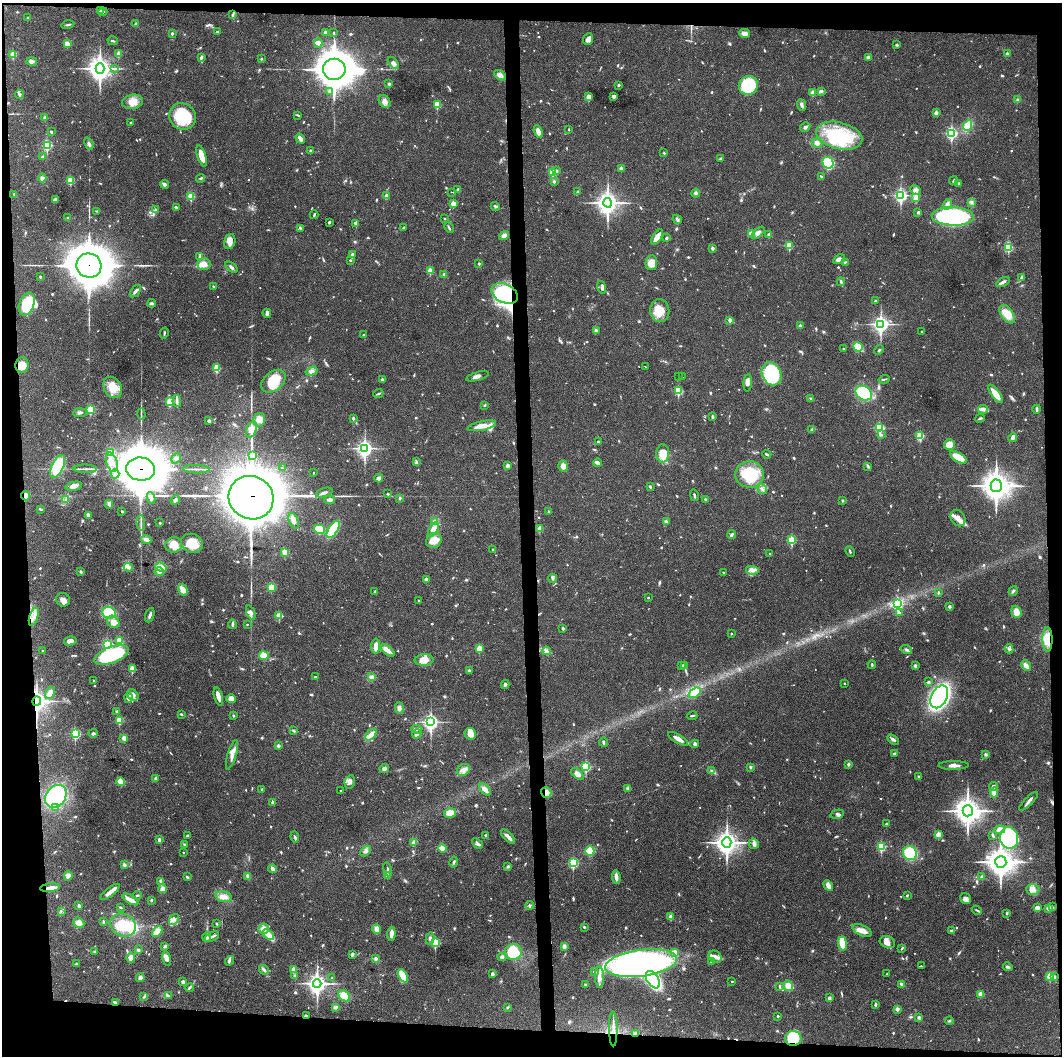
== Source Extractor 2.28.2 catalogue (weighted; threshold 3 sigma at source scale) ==
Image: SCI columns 1-4240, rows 1-4215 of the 4240 x 4217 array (HDU 1 of 3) = the unmasked area's bounding box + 8 px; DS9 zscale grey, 4 x 4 block average (1 PNG px = mean of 4 x 4 image px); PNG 1064 x 1058 px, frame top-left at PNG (2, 3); each listed source drawn as its Kron ellipse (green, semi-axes under 4 px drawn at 4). Shown black and unused: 9% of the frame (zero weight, under 3 of 6 exposures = <1% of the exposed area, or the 3 px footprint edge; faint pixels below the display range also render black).
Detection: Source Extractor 2.28.2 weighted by HDU 2 'WHT'. Background 0.0251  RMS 0.002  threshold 0.00815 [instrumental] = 3 sigma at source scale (4.09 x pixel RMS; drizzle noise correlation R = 1.36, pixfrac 0.8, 0.05/0.05 arcsec/px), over >= 5 px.
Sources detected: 1144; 11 too faint to see at this stretch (4 x 4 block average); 9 inside a brighter object's white glare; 12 cosmic-ray / hot-pixel residue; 5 long thin detections or spike segments (spike, bleed or trail) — neither listed nor drawn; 16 coinciding with a brighter row at this scale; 53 inside a brighter listed object's ellipse — not listed separately; of the other 1038, all 500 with FLUX_AUTO >= 1.2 (the completeness limit of this list) listed and drawn (538 fainter detections not listed), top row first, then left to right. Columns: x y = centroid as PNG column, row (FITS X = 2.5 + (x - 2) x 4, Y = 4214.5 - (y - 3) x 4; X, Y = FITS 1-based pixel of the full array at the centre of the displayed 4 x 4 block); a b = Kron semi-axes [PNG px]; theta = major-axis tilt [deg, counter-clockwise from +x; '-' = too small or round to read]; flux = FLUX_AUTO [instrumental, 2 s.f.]
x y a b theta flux
100 11 3 2 - 1.4
103 12 4 2 - 2
233 15 4 2 - 1.4
28 18 2 2 - 3.5
136 24 4 3 - 1.6
68 25 7 2 10 1.8
217 32 3 3 - 2.5
325 32 3 3 - 3.7
172 33 2 2 - 4.7
334 33 3 2 - 1.2
745 33 5 4 - 5.7
588 39 6 5 - 5
113 41 5 2 - 1.4
318 43 5 4 - 3.2
67 44 2 2 - 15
897 45 3 2 - 1.7
1007 53 2 2 - 5
13 54 2 2 - 30
118 54 4 3 - 1.9
201 57 4 2 - 2.7
869 58 4 3 - 3.4
261 59 2 2 - 1.4
32 61 5 4 - 3.8
393 63 7 3 -48 3.6
114 68 3 2 - 1.4
100 69 5 4 - 820
334 69 11 10 - 3000
500 75 6 4 -36 5.3
389 84 2 2 - 5.6
618 85 2 2 - 2.2
748 85 10 9 - 70
329 91 3 2 - 2.3
822 91 3 3 - 1.8
813 93 2 2 - 18
19 94 4 3 - 2.1
614 96 4 3 - 2.8
588 97 2 2 - 26
1018 100 3 3 - 1.8
385 101 7 5 -56 5.3
133 102 10 7 12 13
437 104 2 2 - 41
801 105 6 3 -67 2.7
936 113 2 2 - 10
298 115 4 2 - 1.6
182 116 14 12 -43 59
45 118 2 2 - 8.8
131 123 2 2 - 2.8
968 126 6 4 64 22
805 127 5 3 - 2.8
569 129 2 2 - 1.2
538 131 6 3 -70 8.1
51 132 3 2 - 1.5
952 133 3 2 - 160
839 136 23 13 -14 81
300 139 5 3 - 5.1
817 143 5 4 - 3.7
89 144 6 3 -68 2.9
47 145 3 2 - 110
311 151 2 2 - 7.2
664 153 2 2 - 3
201 156 11 4 -73 14
42 157 3 2 - 2.1
721 159 3 3 - 1.4
828 163 6 5 - 74
621 169 2 2 - 8.2
556 171 2 2 - 5.5
553 172 2 2 - 49
821 176 4 2 - 1.2
42 178 4 4 - 3.7
201 178 4 2 - 1.5
71 180 2 2 - 44
554 181 2 2 - 4.6
953 181 4 2 - 1.6
164 184 5 4 - 2.8
959 184 3 2 - 1.2
458 190 4 3 - 1.7
915 190 6 3 -25 3.1
452 192 2 2 - 1.3
578 192 3 2 - 1.3
696 193 4 3 - 2.1
14 194 3 2 - 1.3
901 195 3 2 - 240
191 196 2 2 - 51
387 196 2 2 - 11
916 198 2 2 - 27
56 199 2 2 - 7.8
971 202 3 3 - 1.7
453 203 2 2 - 20
608 203 5 4 - 790
947 204 5 3 - 4.3
495 206 5 3 - 1.8
176 207 2 2 - 2.6
156 209 3 2 - 1.6
97 211 3 2 - 1.2
918 212 3 2 - 1.6
314 215 4 2 - 1.5
953 216 21 9 -2 210
68 218 2 2 - 4.8
444 219 2 2 - 2
677 219 5 3 - 2.3
329 222 3 2 - 1.5
356 223 2 2 - 13
404 227 2 2 - 1.4
449 227 6 2 -60 1.5
300 228 3 2 - 1.5
751 233 4 3 - 4.3
758 233 8 4 42 4.4
504 235 5 4 - 5.8
769 235 2 2 - 8.6
657 237 9 4 56 12
667 238 2 2 - 5.1
230 241 8 5 75 6.8
789 246 2 2 - 43
1008 247 2 2 - 79
713 248 2 2 - 7
352 255 3 2 - 3.5
200 257 2 2 - 3.4
839 259 6 3 28 4.6
350 260 3 2 - 1.3
845 262 3 2 - 1.2
479 263 2 2 - 3.5
651 263 7 6 - 9.8
204 264 6 6 - 9.8
89 266 12 12 - 4300
231 267 7 2 -38 2.8
430 271 2 2 - 26
444 274 2 2 - 5.7
40 277 2 2 - 3.4
1021 277 4 3 - 1.7
841 282 4 2 - 2.3
1003 282 7 2 26 3.8
213 287 2 2 - 2
601 287 6 4 -74 3.1
135 291 7 3 54 3.5
505 293 14 9 -26 140
875 301 2 2 - 3.8
152 303 4 2 - 2.6
27 304 12 7 69 34
660 311 11 9 -82 21
267 313 4 2 - 4.6
1007 314 10 6 -56 20
730 320 2 2 - 9.6
881 324 3 3 - 430
800 326 2 2 - 6.6
596 330 3 3 - 2.5
921 331 2 2 - 1.4
164 333 5 2 - 1.6
363 335 2 2 - 1.2
858 347 5 3 - 39
843 348 2 2 - 1.6
879 350 5 2 - 1.5
22 365 8 6 89 12
645 367 2 2 - 1.4
217 368 2 2 - 51
311 371 6 4 19 3.7
772 374 12 9 -64 79
477 376 12 3 16 4.9
678 376 2 2 - 3.5
683 377 2 2 - 1.5
382 379 3 3 - 1.3
884 379 5 2 - 1.3
273 381 14 9 40 30
748 383 9 4 85 4.8
113 387 11 8 -59 19
678 391 2 2 - 63
864 393 9 6 -31 64
378 394 5 2 - 1.6
995 394 11 3 -53 17
811 398 4 3 - 1.6
177 401 6 3 -78 2.5
170 402 2 2 - 43
484 405 3 2 - 1.3
90 409 2 2 - 63
983 409 5 3 - 3.2
1037 409 4 2 - 2.5
80 413 7 3 3 2.7
141 414 5 2 - 1.8
713 417 4 3 - 1.7
353 418 2 2 - 5.4
980 418 5 2 - 1.7
259 420 7 6 - 11
209 421 3 2 - 3.4
482 426 14 4 12 14
880 428 3 2 - 100
251 429 8 5 72 7.4
812 430 4 3 - 2.8
881 435 3 2 - 1.2
920 436 2 2 - 60
1013 437 5 3 - 4.5
598 442 2 2 - 1.3
949 445 5 5 - 17
365 448 4 3 - 380
111 453 2 2 - 60
663 453 9 6 -89 19
767 454 4 2 - 1.6
253 456 2 2 - 40
958 457 9 4 -31 23
176 458 5 4 - 2.6
112 462 10 5 -73 10
416 462 3 2 - 1.2
597 463 4 3 - 2.3
58 466 12 6 66 57
507 466 2 2 - 11
563 466 5 4 - 6
868 466 4 2 - 1.5
282 468 2 2 - 1.4
85 469 11 2 -2 3.5
140 469 14 11 -6 8100
196 469 13 2 -2 4.1
313 473 2 2 - 1.6
115 474 4 3 - 2.9
750 474 14 13 - 47
379 478 4 3 - 5.4
74 486 8 4 12 5.3
996 486 6 5 - 1500
650 487 3 2 - 1.5
762 489 5 2 - 2.8
324 493 8 3 18 3.5
388 494 3 2 - 1.3
694 495 6 2 -77 2
25 496 5 4 - 8.2
151 498 6 3 -81 2.8
251 498 23 21 -31 11000
400 498 2 2 - 2.5
66 499 3 2 - 1.5
705 499 3 2 - 1.5
175 500 5 4 - 2.9
330 500 5 4 - 3.3
843 500 2 2 - 3.4
109 504 4 3 - 3.2
41 509 4 2 - 1.4
122 511 2 2 - 1.3
549 511 3 2 - 1.2
88 515 2 2 - 10
958 518 9 7 -57 8.1
294 521 8 4 -67 7.8
666 521 3 3 - 1.7
435 522 4 3 - 2.5
141 523 8 2 -86 2.4
160 523 2 2 - 2.3
540 528 2 2 - 18
320 529 6 4 -13 38
333 529 10 4 58 45
433 529 8 4 61 12
731 534 5 3 - 2.8
146 539 5 3 - 5.2
434 540 8 7 - 17
792 540 2 2 - 56
192 543 11 9 -23 24
174 545 8 7 - 15
493 550 3 2 - 1.8
285 552 2 2 - 27
850 552 6 2 -66 1.4
770 554 2 2 - 1.3
128 567 5 4 - 3.3
161 567 6 4 -20 17
752 570 6 4 -11 5
81 572 3 2 - 1.8
159 572 4 3 - 3.2
723 572 2 2 - 1.7
553 578 4 2 - 1.7
426 579 2 2 - 9.4
271 587 3 2 - 38
183 590 6 4 -73 8.1
1013 591 5 2 - 2.1
375 592 2 2 - 3.1
939 593 3 2 - 1.5
648 597 2 2 - 1.3
63 600 7 6 - 6
419 601 2 2 - 1.5
897 604 3 2 - 140
949 606 2 2 - 6.7
1016 612 6 5 - 10
109 613 7 6 - 34
251 613 7 3 -67 3.4
899 613 2 2 - 3.6
150 615 7 2 71 4.1
279 616 2 2 - 22
34 617 9 4 72 6.5
113 622 7 5 -46 6.7
232 624 4 2 - 2.8
247 624 2 2 - 1.6
563 628 2 2 - 5.6
731 634 2 2 - 1.2
1047 640 12 5 -89 18
70 641 6 4 11 6.8
119 641 2 2 - 34
107 644 3 2 - 120
376 646 8 3 88 9.2
479 649 2 2 - 30
906 649 6 3 -19 2.7
1009 649 4 3 - 2.6
42 651 2 2 - 1.5
388 651 8 3 -40 6.5
546 651 4 3 - 2.6
111 655 18 8 20 110
264 656 5 3 - 22
424 660 9 5 3 12
872 665 4 2 - 1.2
682 666 3 2 - 1.2
684 666 3 2 - 1.3
915 666 4 3 - 2
1026 666 6 3 -49 6.1
132 669 2 2 - 30
469 671 2 2 - 8.1
315 677 3 2 - 1.4
371 677 3 2 - 1.6
93 680 2 2 - 1.9
928 682 3 2 - 2.5
845 683 2 2 - 2
505 685 4 3 - 2.5
50 693 6 4 63 12
695 693 7 3 35 21
133 695 6 5 - 5.6
218 696 9 3 -74 8.4
128 697 5 4 - 5
939 697 12 8 63 250
231 699 5 4 - 8.3
37 701 4 3 - 650
399 708 6 4 -83 3.7
117 711 3 2 - 1.5
181 714 4 2 - 1.2
233 715 2 2 - 3.5
692 716 5 2 - 1.5
120 720 2 2 - 44
431 722 3 3 - 400
416 729 5 2 - 2.1
294 731 3 2 - 1.8
93 733 5 3 - 2.3
75 734 2 2 - 100
417 734 5 3 - 2.5
470 734 6 5 - 7.9
371 735 7 4 45 7.1
124 738 3 3 - 4.5
678 739 11 3 -31 8.7
893 739 6 3 -33 2.8
603 742 4 2 - 1.6
695 744 4 3 - 2.5
278 746 3 2 - 3.1
894 754 3 3 - 1.7
986 754 4 3 - 1.9
232 755 15 4 73 10
848 764 2 2 - 4.8
953 765 15 3 1 6.1
586 766 2 2 - 100
750 767 3 2 - 1.4
384 769 5 4 - 3.1
463 770 7 5 33 6.6
712 771 3 2 - 1.4
577 774 7 4 -44 6.2
919 777 3 2 - 1.2
156 778 3 3 - 2.6
121 782 4 3 - 14
350 782 7 5 76 4.4
994 786 4 3 - 2.8
628 788 4 2 - 1.6
262 789 2 2 - 1.5
485 789 7 3 -48 6.6
341 791 2 2 - 1.7
546 792 5 4 - 8.1
994 792 5 3 - 9.2
56 796 12 9 53 110
1029 801 12 2 46 3.7
272 802 3 2 - 1.7
56 808 3 2 - 1.4
968 811 5 5 - 1300
450 813 6 5 - 12
837 814 7 3 13 2.6
886 824 2 2 - 4.2
999 830 5 3 - 10
938 834 2 2 - 27
485 835 3 2 - 1.7
993 835 4 2 - 2
187 836 4 3 - 1.3
508 836 9 3 -45 6
295 837 5 2 - 1.9
1009 838 11 9 -80 110
159 840 3 2 - 2.5
414 842 3 3 - 4.3
727 842 5 4 - 810
477 843 6 3 -43 3.6
754 844 5 5 - 3.8
185 845 3 2 - 3.6
881 846 2 2 - 79
442 848 4 3 - 11
365 851 6 3 46 3
590 851 5 4 - 34
183 852 2 2 - 1.2
910 853 7 6 - 49
454 862 5 2 - 1.7
1001 862 6 5 - 1500
573 863 3 2 - 110
124 865 3 3 - 2.4
508 866 3 2 - 1.3
272 869 4 2 - 5.5
387 869 7 2 -80 2.3
68 876 5 3 - 5.9
248 876 4 3 - 2.9
387 876 3 3 - 3.5
187 877 3 2 - 1.7
616 877 7 2 -83 8
982 877 2 2 - 7.1
161 881 2 2 - 11
828 885 5 3 - 5.6
50 888 10 3 6 8.7
162 889 4 4 - 5.4
1033 889 7 5 -2 5.9
110 892 12 2 39 12
137 895 5 2 - 1.5
907 895 3 2 - 1.3
224 897 8 5 -12 6.7
130 899 9 4 -30 5.5
966 899 6 5 - 4.9
151 900 3 2 - 1.5
530 905 4 3 - 1.7
79 906 3 2 - 2.6
120 907 3 2 - 1.3
1052 907 4 3 - 1.6
1037 908 4 3 - 5.3
1048 908 4 3 - 3.1
977 910 5 2 - 1.5
61 911 3 2 - 1.2
1007 913 3 2 - 1.6
671 917 2 2 - 17
174 919 6 3 55 3.5
103 922 3 2 - 1.3
79 923 6 5 - 7.5
217 924 3 2 - 1.5
123 925 13 11 -26 27
584 927 2 2 - 1.5
263 929 5 5 - 7.2
376 929 4 4 - 6.8
157 931 6 4 44 10
862 931 10 5 -27 9.1
952 931 4 2 - 2.5
391 934 7 3 85 7.9
268 935 6 4 -38 10
207 937 5 2 - 2
212 937 8 2 24 3
430 938 6 3 77 3.2
887 942 8 6 -20 8.7
435 943 3 2 - 94
842 944 7 3 -84 24
165 946 3 2 - 2.8
564 946 3 3 - 4.9
902 948 3 2 - 1.4
138 950 3 2 - 2.2
95 952 3 2 - 1.3
513 952 8 8 - 45
675 953 2 2 - 25
352 954 3 3 - 2.4
131 957 5 4 - 6
502 957 4 4 - 2.3
715 957 7 5 -36 6.3
167 958 7 4 -77 5.7
376 958 4 3 - 2.5
229 961 5 4 - 2.4
711 962 2 2 - 3.7
641 963 36 13 8 510
76 964 3 2 - 1.3
921 965 2 2 - 1.9
1008 967 5 2 - 1.8
293 969 2 2 - 20
264 970 5 3 - 2.5
594 972 3 2 - 1.6
492 974 2 2 - 9.7
887 974 2 2 - 1.4
295 976 2 2 - 4.5
403 976 7 4 -61 22
1050 976 2 2 - 44
599 977 11 4 -89 8.6
1054 977 3 3 - 2.8
140 978 4 2 - 5.5
332 978 2 2 - 1.3
653 980 10 5 -56 120
732 981 2 2 - 1.8
183 982 3 3 - 2.3
317 984 4 3 - 610
902 984 3 2 - 4.1
585 985 3 2 - 1.6
788 986 5 4 - 12
780 987 4 2 - 1.8
190 988 4 2 - 2.2
981 994 3 3 - 7.6
144 996 3 2 - 1.3
168 996 3 3 - 1.6
344 996 6 5 - 20
829 998 2 2 - 6.7
115 1002 3 3 - 1.6
875 1005 3 2 - 2.1
335 1007 3 3 - 3.2
507 1007 3 2 - 1.6
897 1009 2 2 - 9.6
306 1016 3 2 - 2.8
778 1016 2 2 - 1.8
919 1017 3 3 - 2.2
949 1021 4 2 - 1.5
613 1029 17 2 -90 6.6
636 1033 4 2 - 2.3
793 1038 8 7 - 47
Overlapping masked pixels (flux is a lower limit): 13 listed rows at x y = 89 266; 505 293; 140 469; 25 496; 251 498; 1047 640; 37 701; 546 792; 50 888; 306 1016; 613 1029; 636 1033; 793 1038